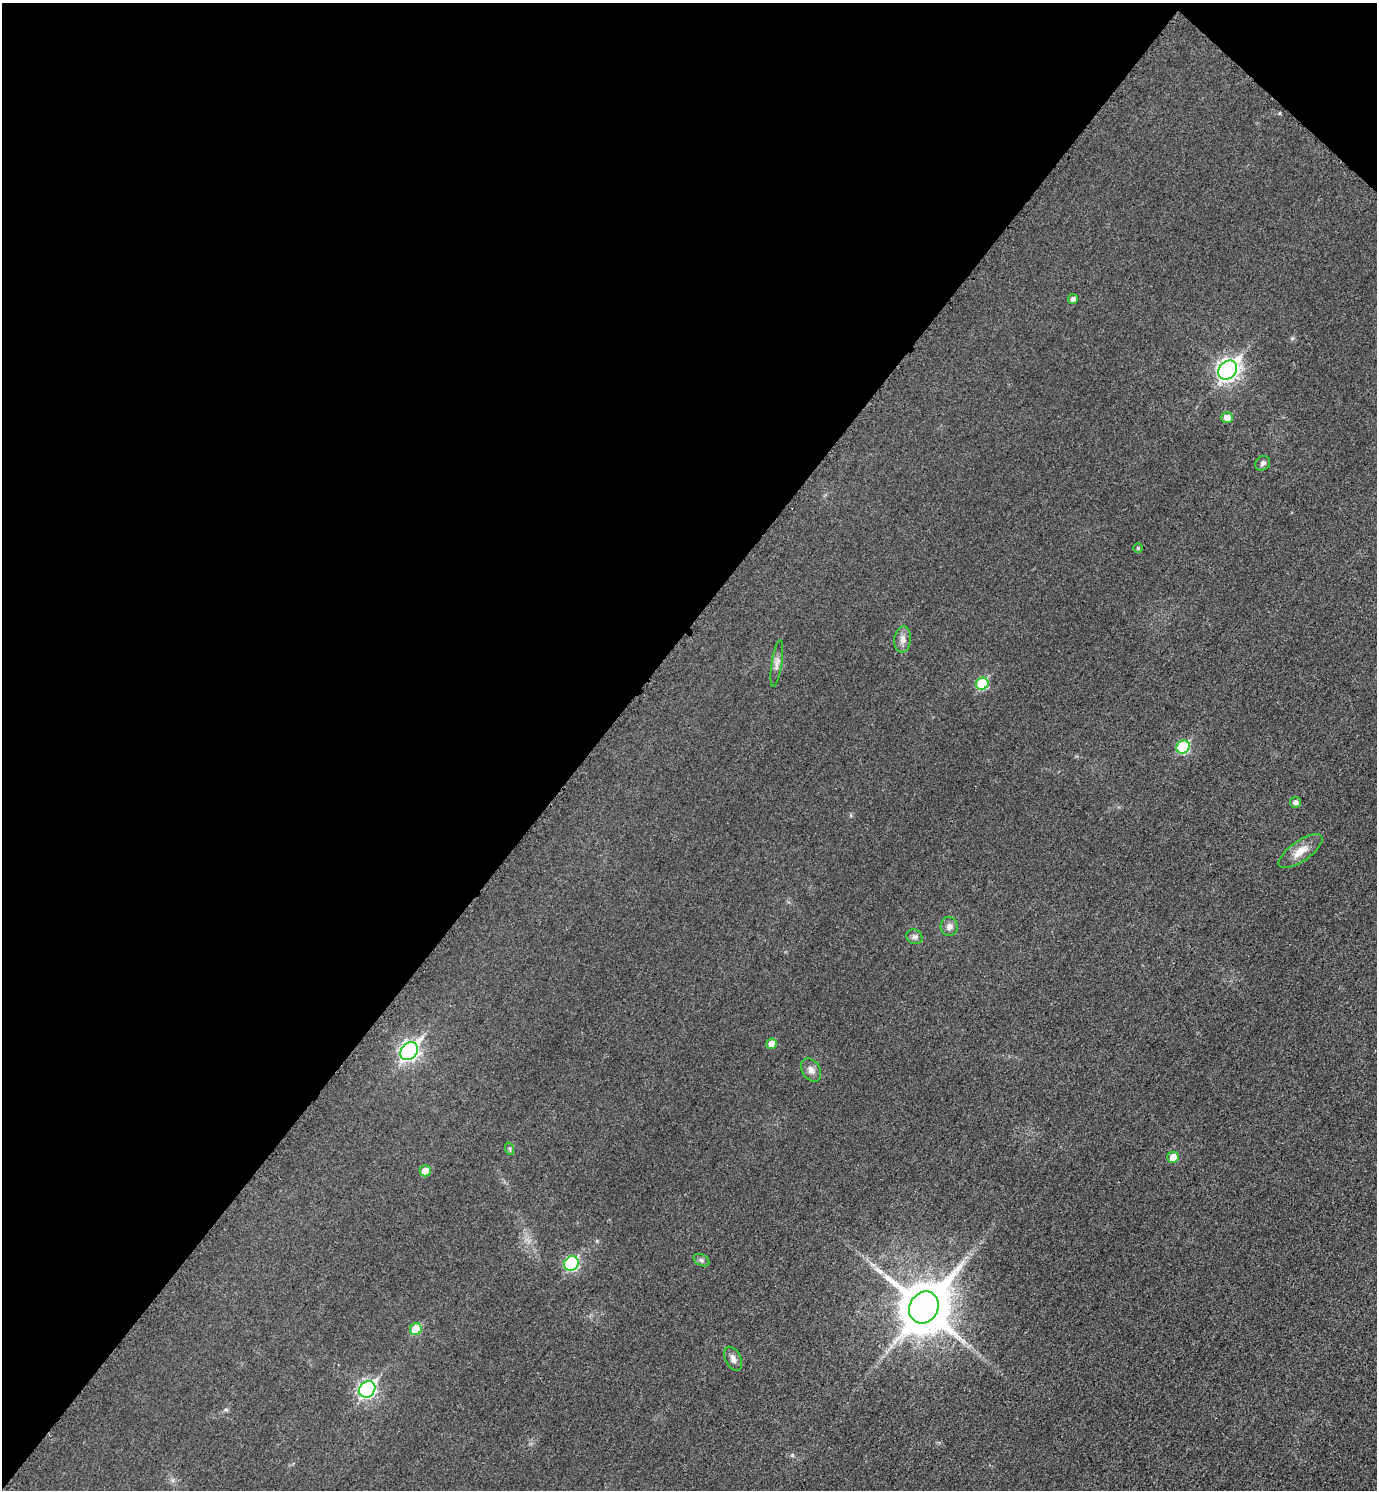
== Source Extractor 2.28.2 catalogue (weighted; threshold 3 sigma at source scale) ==
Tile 2 of 4 x 4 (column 2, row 1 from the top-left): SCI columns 1547-2921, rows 4487-5974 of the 5989 x 5986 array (HDU 1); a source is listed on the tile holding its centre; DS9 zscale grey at full resolution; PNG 1379 x 1492 px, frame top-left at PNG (2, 3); each listed source drawn as its Kron ellipse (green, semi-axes under 4 px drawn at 4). Shown black and unused: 44% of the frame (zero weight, under 3 of 5 exposures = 2% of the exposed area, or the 3 px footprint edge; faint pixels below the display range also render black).
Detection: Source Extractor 2.28.2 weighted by HDU 2 'WHT'; one run over the whole footprint, this tile lists its part. Background 0.0302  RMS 0.0055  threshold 0.0246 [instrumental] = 3 sigma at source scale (4.5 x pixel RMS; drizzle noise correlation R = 1.50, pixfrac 1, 0.05/0.05 arcsec/px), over >= 5 px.
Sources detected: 26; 1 long thin detection or spike segment (spike, bleed or trail) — neither listed nor drawn; the other 25 listed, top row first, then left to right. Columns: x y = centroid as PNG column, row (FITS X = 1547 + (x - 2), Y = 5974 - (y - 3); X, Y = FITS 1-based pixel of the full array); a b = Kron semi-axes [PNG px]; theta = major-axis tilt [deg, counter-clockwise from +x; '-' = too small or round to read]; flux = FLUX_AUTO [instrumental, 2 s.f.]
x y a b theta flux
1073 299 5 5 - 2.2
1228 370 10 8 47 280
1227 418 6 5 - 5.4
1263 463 8 6 42 1.5
1138 548 4 4 - 0.76
903 639 13 8 83 3.4
777 663 23 5 81 3.1
982 684 6 6 - 30
1183 747 7 6 - 38
1295 802 5 5 - 2.1
1301 851 26 10 35 7.5
949 926 9 8 - 2.8
914 937 8 7 - 1.8
771 1044 5 5 - 5.9
409 1051 10 8 49 190
811 1070 12 9 -58 3.4
510 1149 6 4 -71 0.84
1173 1157 6 5 - 7.8
425 1171 5 5 - 7.3
702 1260 8 5 -28 1.4
571 1263 8 7 - 54
924 1307 17 14 59 2900
416 1329 6 6 - 14
733 1359 13 7 -63 2.9
367 1389 9 7 47 140